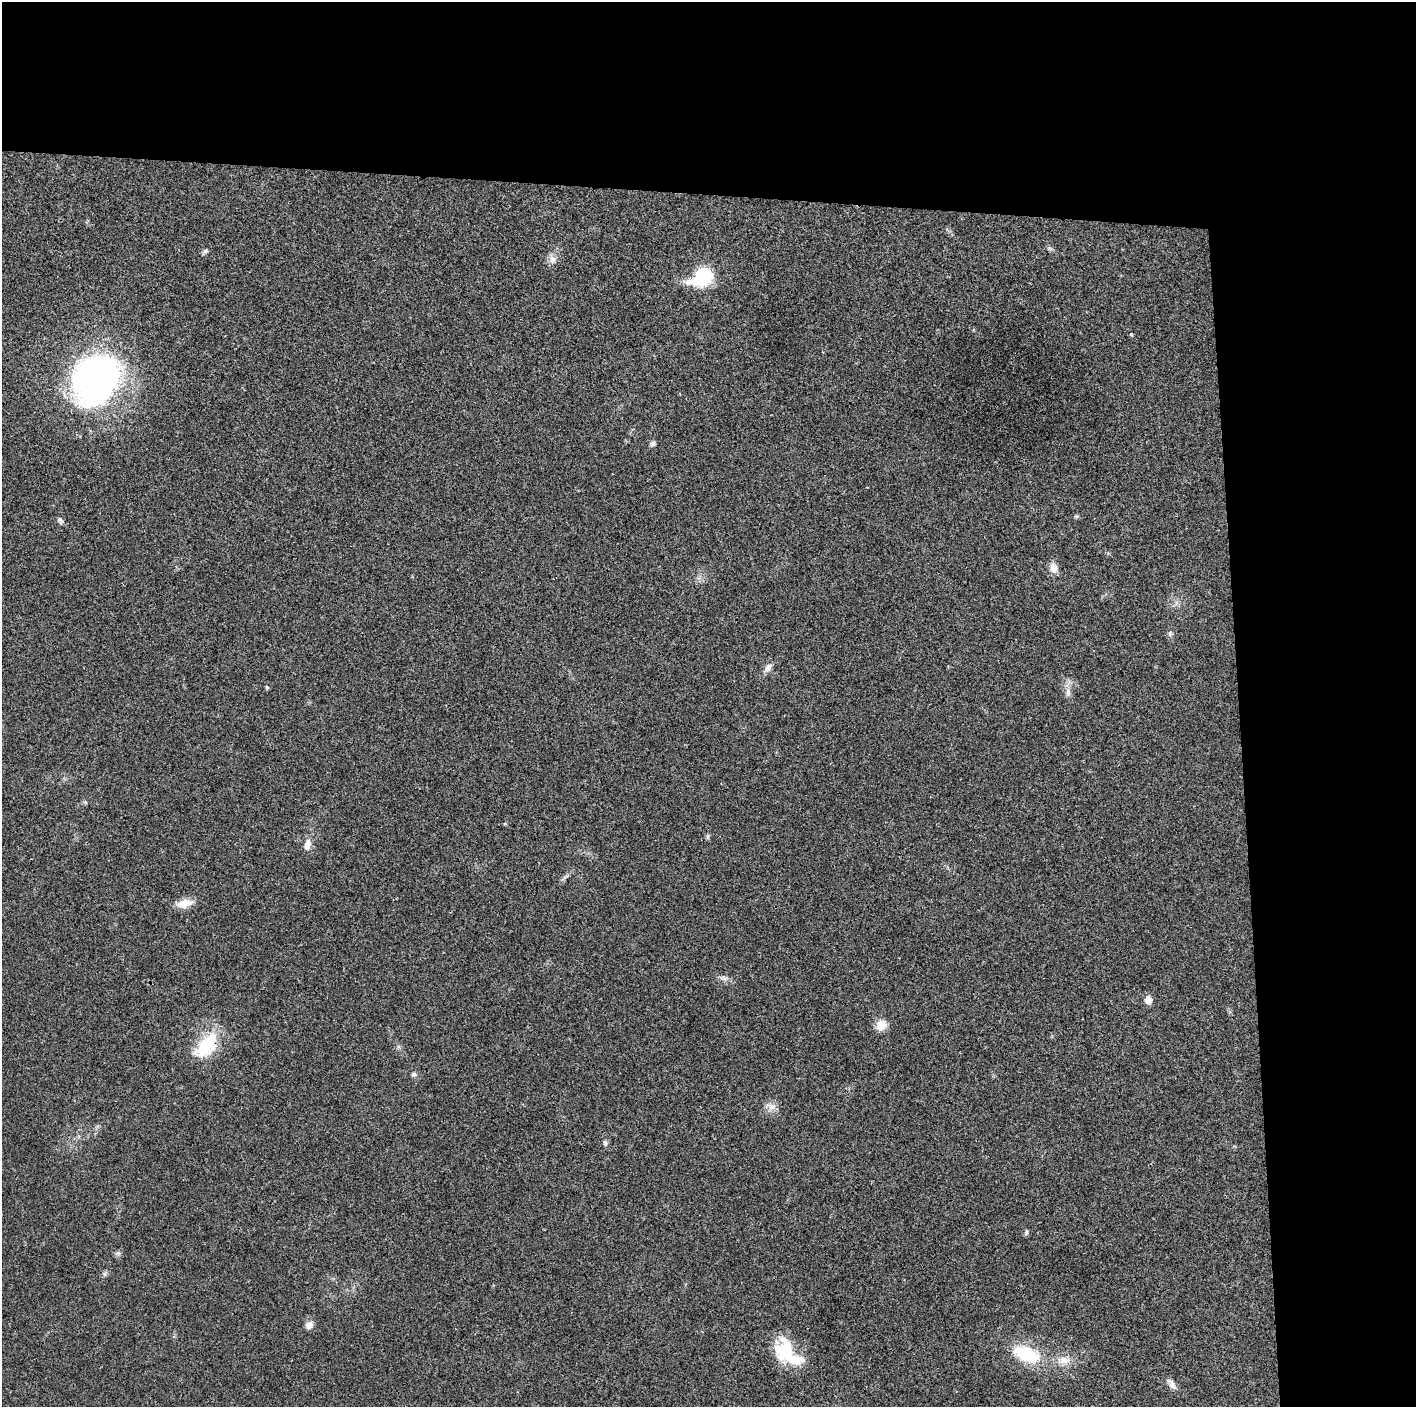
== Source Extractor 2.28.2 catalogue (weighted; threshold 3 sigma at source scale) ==
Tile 3 of 3 x 3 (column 3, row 1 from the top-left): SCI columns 2829-4242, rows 2816-4220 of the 4243 x 4223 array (HDU 1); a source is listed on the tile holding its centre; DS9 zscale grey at full resolution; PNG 1418 x 1409 px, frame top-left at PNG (2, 2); no overlay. Shown black and unused: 24% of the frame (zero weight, under 3 of 4 exposures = <1% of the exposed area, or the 3 px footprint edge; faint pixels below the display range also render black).
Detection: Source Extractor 2.28.2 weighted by HDU 2 'WHT'; one run over the whole footprint, this tile lists its part. Background 0.0189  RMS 0.0039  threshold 0.0175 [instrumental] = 3 sigma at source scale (4.5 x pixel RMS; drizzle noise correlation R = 1.50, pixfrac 1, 0.05/0.05 arcsec/px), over >= 5 px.
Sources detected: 33; all 33 listed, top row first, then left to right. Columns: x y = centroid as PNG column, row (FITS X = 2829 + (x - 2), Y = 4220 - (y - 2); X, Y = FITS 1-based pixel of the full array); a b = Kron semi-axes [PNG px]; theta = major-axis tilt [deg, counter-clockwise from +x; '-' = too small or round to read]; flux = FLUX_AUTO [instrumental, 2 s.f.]
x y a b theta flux
1050 248 8 4 -19 0.7
205 251 7 5 30 0.89
552 259 11 9 90 2.2
703 277 21 13 33 27
1131 334 4 4 - 0.49
96 379 45 37 59 140
652 443 7 6 - 0.94
1076 516 6 4 -18 0.51
60 520 10 6 -78 1
1053 568 12 9 -78 3.1
1176 603 7 4 72 0.87
1170 633 7 5 -70 0.83
768 667 13 8 54 2.2
267 687 5 4 - 0.54
1068 692 11 7 -89 1.8
85 802 5 4 - 0.5
708 837 7 4 -90 0.6
307 844 16 8 75 2.7
184 903 19 10 13 5
724 978 8 4 -37 1
1148 1000 6 5 - 5.7
881 1025 13 11 44 4.3
206 1046 39 19 51 17
414 1074 7 5 -88 0.82
772 1106 15 8 -14 2.5
605 1143 8 5 -73 0.93
1026 1232 7 5 -84 0.65
105 1274 7 4 -71 0.65
309 1325 10 8 42 2.1
787 1352 36 20 -48 19
1026 1354 35 17 -22 18
1064 1360 15 11 2 4
1171 1384 17 7 -57 2